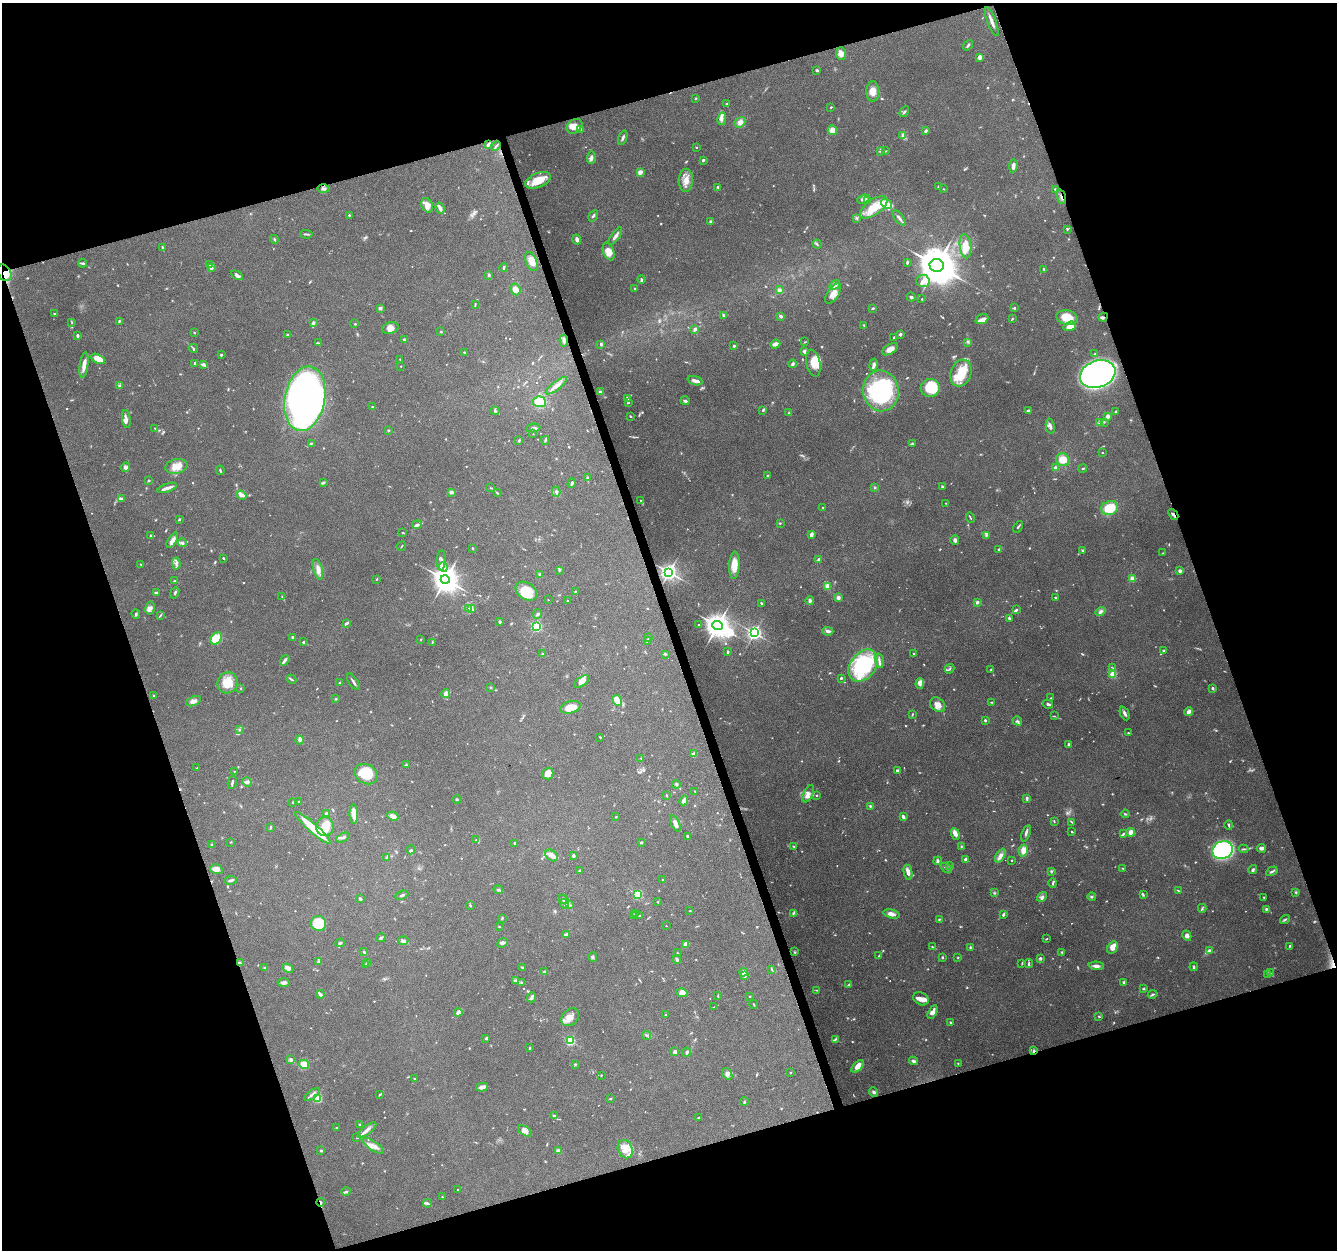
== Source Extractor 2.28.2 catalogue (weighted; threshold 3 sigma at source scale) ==
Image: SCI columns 1-5340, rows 59-5047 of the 5340 x 5160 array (HDU 1 of 3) = the unmasked area's bounding box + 8 px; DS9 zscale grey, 4 x 4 block average (1 PNG px = mean of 4 x 4 image px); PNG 1339 x 1252 px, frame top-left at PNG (2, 3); each listed source drawn as its Kron ellipse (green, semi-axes under 4 px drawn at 4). Shown black and unused: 37% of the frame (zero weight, under 4 of 8 exposures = <1% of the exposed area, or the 3 px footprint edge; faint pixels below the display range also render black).
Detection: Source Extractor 2.28.2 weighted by HDU 2 'WHT'. Background 0.0853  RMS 0.0039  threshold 0.0161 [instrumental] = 3 sigma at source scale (4.09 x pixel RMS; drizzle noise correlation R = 1.36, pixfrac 0.8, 0.0396/0.0396 arcsec/px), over >= 5 px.
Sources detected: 963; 39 too faint to see at this stretch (4 x 4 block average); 2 inside a brighter object's white glare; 14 cosmic-ray / hot-pixel residue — neither listed nor drawn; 17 coinciding with a brighter row at this scale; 83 inside a brighter listed object's ellipse — not listed separately; of the other 808, all 500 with FLUX_AUTO >= 1.47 (the completeness limit of this list) listed and drawn (308 fainter detections not listed), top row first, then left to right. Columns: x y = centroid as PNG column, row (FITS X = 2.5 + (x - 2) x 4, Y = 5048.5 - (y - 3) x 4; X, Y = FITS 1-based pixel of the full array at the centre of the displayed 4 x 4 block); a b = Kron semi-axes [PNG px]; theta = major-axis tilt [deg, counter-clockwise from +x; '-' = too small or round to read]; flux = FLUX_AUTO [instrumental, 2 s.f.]
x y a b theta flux
992 21 15 3 -69 12
968 45 6 2 52 3.6
841 54 6 5 - 15
979 57 3 3 - 12
817 70 3 3 - 3.1
873 91 10 6 -90 20
696 98 2 2 - 2
727 104 3 2 - 4.1
831 107 3 2 - 1.7
904 112 6 2 57 3.2
722 119 6 4 79 8
740 122 5 5 - 12
574 126 8 6 40 27
581 129 3 3 - 3.6
832 130 5 4 - 14
926 131 3 2 - 4.3
902 135 4 3 - 4.5
623 138 7 2 70 5.5
488 145 4 3 - 5.7
496 146 5 2 - 2.9
696 147 2 2 - 2
881 151 3 2 - 1.7
885 151 3 2 - 1.6
591 158 6 3 86 8.1
703 160 3 2 - 3.4
1013 166 6 3 80 12
640 172 4 3 - 11
538 180 13 7 22 46
686 180 11 7 89 22
938 186 3 2 - 3.7
718 187 3 3 - 3.3
323 189 6 3 0 5.6
944 189 2 2 - 1.5
1055 189 3 2 - 2.4
1061 197 7 2 -70 4.6
864 199 6 3 21 11
867 200 3 2 - 2.9
887 204 6 4 -37 11
427 205 7 5 -65 20
874 207 16 7 35 45
440 208 6 4 -69 6.9
349 215 2 2 - 2.7
593 216 6 2 58 4.3
899 218 9 2 -51 6.9
857 219 2 2 - 1.6
711 221 2 2 - 10
1067 229 4 2 - 2.2
306 234 6 2 -4 3.5
615 236 10 3 54 8
274 239 4 2 - 2.6
577 239 5 3 - 8.1
817 244 5 2 - 3.4
965 246 12 6 -83 32
162 247 2 2 - 2.3
609 252 9 5 -70 24
531 262 10 5 -67 26
907 262 4 2 - 3.4
83 263 4 2 - 4.8
210 265 3 2 - 5.4
937 265 7 6 - 7800
504 267 4 2 - 3.1
211 268 4 3 - 5
1044 269 4 2 - 2.7
4 273 9 6 -59 17
237 275 6 3 -28 7.4
489 275 3 2 - 4.5
641 280 4 2 - 3.2
923 281 7 6 - 14
835 285 6 3 32 13
515 289 6 5 - 16
635 289 3 2 - 1.5
780 290 4 3 - 5.4
833 294 11 5 56 19
911 297 4 2 - 4.9
922 299 2 2 - 2.1
475 304 4 2 - 1.9
381 308 4 3 - 3.4
873 308 3 2 - 2.8
1014 308 2 2 - 3.4
54 314 3 2 - 2
723 315 3 2 - 2.9
780 316 3 2 - 6.5
1067 317 11 7 -12 52
1103 317 5 3 - 5.3
982 319 7 4 23 8.4
1012 319 2 2 - 1.6
119 321 3 2 - 2.7
72 322 3 2 - 1.8
313 323 3 2 - 7.2
355 324 2 2 - 2.7
864 325 2 2 - 2.7
1070 326 6 4 19 14
390 328 8 5 16 14
695 329 4 2 - 7.8
194 332 3 2 - 1.5
441 332 2 2 - 1.9
900 334 3 2 - 4.7
77 335 3 2 - 4.7
287 335 2 2 - 2.8
894 337 3 2 - 3.6
404 339 3 2 - 3.2
564 341 6 3 -83 9.8
805 342 3 2 - 1.7
968 342 3 2 - 2.2
319 343 3 2 - 2.1
601 344 4 3 - 3.1
775 344 5 3 - 11
734 346 2 2 - 4.7
193 348 5 2 - 2.7
890 349 9 4 32 16
804 351 3 2 - 6.9
464 353 2 2 - 4.2
1095 354 3 2 - 2.5
221 355 2 2 - 5.4
98 359 8 4 -26 28
400 359 3 2 - 1.7
195 363 2 2 - 4.1
813 363 13 7 -77 25
203 364 3 2 - 6.9
792 364 4 2 - 5.9
84 365 13 3 82 19
874 365 6 2 80 12
401 366 2 2 - 1.6
961 373 14 10 71 53
1098 374 18 13 20 670
695 381 7 4 -20 8.5
119 386 4 3 - 3.3
556 386 13 4 37 16
930 388 9 9 - 100
881 391 20 18 -81 260
600 392 4 3 - 5.7
628 398 3 2 - 5
305 399 33 20 79 1300
685 401 5 2 - 4.2
539 402 6 5 - 53
628 403 3 2 - 2.1
372 407 4 2 - 1.9
763 410 2 2 - 2.7
1029 410 3 2 - 5.9
495 411 4 3 - 4
1116 412 3 2 - 3.8
789 413 3 2 - 2.6
630 416 3 2 - 1.7
1107 417 4 3 - 11
126 419 9 3 -81 5.8
1100 422 3 2 - 2.6
1104 422 2 2 - 1.6
1050 426 8 3 -78 6.7
155 428 3 2 - 1.7
533 428 7 3 7 6
388 430 2 2 - 3.1
533 433 3 2 - 1.8
519 440 3 2 - 1.8
545 440 4 2 - 2.7
311 443 3 2 - 2.3
912 444 3 2 - 2.2
1102 453 2 2 - 1.8
1063 460 7 6 - 30
176 466 11 7 11 24
126 467 5 4 - 7.3
1056 468 2 2 - 22
1083 468 4 2 - 2.1
220 470 4 2 - 2.7
767 476 2 2 - 3.4
587 478 3 2 - 2
148 480 3 2 - 1.9
323 482 4 3 - 3.5
572 483 4 3 - 4.1
942 486 3 3 - 2.6
167 488 10 2 19 13
490 488 2 2 - 1.6
875 488 3 2 - 2.3
451 492 3 2 - 8.8
556 492 5 3 - 5
497 493 3 2 - 2
241 495 5 4 - 11
121 499 4 2 - 8.8
641 500 3 2 - 1.8
946 503 2 2 - 1.6
823 508 2 2 - 2
1110 508 8 7 - 75
1173 514 6 2 -48 6.4
970 518 5 2 - 2.1
179 519 3 2 - 2.1
780 523 3 2 - 1.6
417 525 5 3 - 6.8
1018 527 6 2 56 2.8
402 532 3 2 - 1.7
811 534 4 3 - 6.9
986 535 2 2 - 2.4
150 536 4 2 - 2.1
172 540 9 4 58 14
955 540 5 3 - 6
182 543 4 4 - 4.5
402 546 5 2 - 1.6
473 548 3 2 - 2.3
999 549 3 2 - 2.3
1083 551 2 2 - 5.7
1163 553 3 2 - 2.4
223 558 3 2 - 2.3
818 559 2 2 - 7.1
441 561 10 3 87 9.5
176 563 6 3 -85 6.7
141 564 3 2 - 1.8
734 565 13 5 87 30
443 567 5 4 - 9.5
318 569 10 4 -76 14
559 570 3 3 - 2.5
1180 571 3 3 - 7.4
669 572 3 3 - 960
539 574 3 2 - 2.3
1133 578 2 2 - 49
377 579 2 2 - 1.8
445 579 4 4 - 2400
175 581 3 2 - 2.6
828 586 2 2 - 26
526 591 11 8 -35 61
576 591 3 2 - 1.9
156 593 4 2 - 5
175 593 6 2 67 3.9
282 596 3 2 - 1.8
838 598 2 2 - 25
1056 598 4 2 - 2
548 600 2 2 - 1.6
567 600 3 2 - 1.6
810 601 4 3 - 6
977 602 2 2 - 13
762 603 2 2 - 3.5
150 608 6 5 - 8
471 608 4 2 - 3.7
469 609 3 2 - 3.1
1016 610 3 2 - 3.8
1101 611 5 4 - 6.8
136 614 5 2 - 3
538 614 5 3 - 4
161 615 3 2 - 1.9
1009 618 3 2 - 4.2
500 622 3 2 - 3.9
346 623 4 2 - 5.1
699 625 2 2 - 3.7
536 626 2 2 - 260
717 626 5 4 - 2300
828 631 5 3 - 6.6
754 633 3 3 - 650
293 637 2 2 - 4
648 637 3 2 - 1.6
216 639 7 5 53 48
421 639 2 2 - 1.5
647 641 3 2 - 2.1
303 642 2 2 - 4.6
432 642 3 2 - 1.6
1163 650 3 2 - 1.9
728 652 4 2 - 2.8
542 654 2 2 - 3.9
665 654 3 2 - 2.3
914 654 2 2 - 9.9
285 660 6 2 53 6.7
879 661 7 3 -77 5.5
863 666 18 12 53 220
1113 668 3 2 - 1.7
950 669 5 2 - 3.2
991 670 3 2 - 1.6
1113 674 2 2 - 68
841 678 2 2 - 4.6
292 679 5 2 - 2.6
340 682 3 2 - 1.9
353 682 9 2 -56 6.2
581 682 9 4 37 15
228 683 11 10 - 42
920 683 5 4 - 9.7
490 687 2 2 - 1.8
241 688 2 2 - 1.5
1212 688 3 2 - 4.1
446 694 4 4 - 11
153 696 2 2 - 2.6
1051 698 3 2 - 1.5
336 699 3 2 - 1.9
617 700 6 3 -56 30
193 701 8 4 23 10
992 702 2 2 - 1.8
1048 704 5 2 - 4.9
938 705 8 6 -42 17
570 707 10 6 16 41
1189 712 4 2 - 12
1125 713 7 2 -66 7
912 714 3 2 - 1.9
1054 716 4 2 - 1.6
985 720 2 2 - 10
1017 721 5 2 - 3.4
239 729 3 2 - 1.6
1128 733 3 2 - 1.6
600 737 4 2 - 1.6
299 740 4 4 - 5.8
1069 745 3 2 - 6.9
694 754 3 2 - 15
641 758 2 2 - 2.6
406 765 3 2 - 2.5
197 768 3 2 - 1.5
897 770 4 2 - 2.9
234 771 2 2 - 1.5
548 773 6 5 - 27
366 774 12 9 -30 87
232 782 7 2 76 4.4
247 782 5 4 - 7.1
676 784 4 3 - 4.7
695 791 2 2 - 1.6
808 794 9 4 65 12
666 795 3 2 - 1.7
817 795 2 2 - 2.1
1027 798 3 2 - 5.7
457 800 4 2 - 1.9
684 800 5 3 - 11
299 801 2 2 - 2.5
293 802 2 2 - 1.6
870 806 4 2 - 2.4
326 813 4 2 - 2
354 814 10 4 -88 24
1125 814 4 2 - 3.3
393 816 6 3 -25 16
616 817 2 2 - 1.5
903 817 4 2 - 10
1054 821 3 2 - 1.9
1072 822 4 2 - 1.6
675 824 9 3 -66 14
1229 825 4 2 - 3.3
270 827 4 2 - 3.7
325 827 9 8 - 48
313 828 23 4 -41 72
1072 832 2 2 - 1.9
1131 832 4 3 - 16
1026 833 8 2 71 5.6
955 834 6 4 -67 10
1123 834 4 2 - 2.5
687 837 3 2 - 4.8
343 838 7 2 26 5
476 840 3 2 - 2.4
230 842 3 2 - 1.5
641 842 2 2 - 12
515 843 3 2 - 2
212 845 3 3 - 2.4
794 846 3 2 - 2.5
961 846 3 2 - 2.2
1261 848 4 3 - 8.6
1244 849 5 2 - 3
411 850 4 3 - 3.8
1023 850 6 4 78 21
1223 850 10 8 22 300
573 855 3 2 - 6.7
552 856 7 5 -39 14
1000 856 8 4 60 11
386 858 2 2 - 2.2
966 859 2 2 - 26
1012 860 2 2 - 2.8
938 861 4 3 - 4.1
949 866 4 2 - 3.2
946 868 6 2 -36 3.9
1123 868 2 2 - 1.6
216 869 6 4 -17 15
580 870 2 2 - 1.5
1253 870 4 3 - 4.9
1052 871 3 2 - 2.3
1272 871 6 2 28 4.6
908 872 7 4 -79 13
231 880 6 3 9 4.6
662 880 2 2 - 2.9
1053 883 5 2 - 3
498 890 4 2 - 3.6
1179 891 4 2 - 2.5
1296 892 4 2 - 1.6
994 893 3 2 - 2.6
638 894 2 2 - 160
402 895 7 2 23 4.2
1143 895 3 3 - 2.5
1092 896 4 2 - 2.5
1042 897 5 3 - 5.5
1264 897 2 2 - 2.2
360 899 4 2 - 3.7
564 899 5 3 - 4.6
657 902 3 2 - 1.9
564 904 5 3 - 7
470 905 2 2 - 3.1
570 905 4 2 - 3.7
1202 908 4 2 - 2.4
1266 909 3 2 - 3.3
690 911 2 2 - 2.2
636 914 3 2 - 2.6
793 914 4 3 - 3.3
891 914 8 4 -14 14
633 915 2 2 - 2.7
1003 915 3 2 - 5.4
639 916 3 2 - 1.8
502 918 4 2 - 3.4
939 919 3 2 - 2.6
1285 919 5 2 - 3.1
319 924 8 7 - 52
666 926 2 2 - 1.6
499 927 2 2 - 1.9
567 934 2 2 - 7.8
1187 936 5 4 - 7.1
381 938 4 3 - 3.7
1047 939 3 2 - 1.5
403 941 5 4 - 6.9
340 943 4 2 - 3.1
503 943 5 3 - 7.1
686 944 2 2 - 38
1289 946 2 2 - 1.6
932 947 3 2 - 2
970 947 4 2 - 2.1
1113 947 7 5 59 21
1209 950 4 3 - 3.5
364 952 4 2 - 3.5
794 952 3 2 - 2
1062 952 2 2 - 2.5
677 953 2 2 - 2.2
879 956 3 2 - 3.6
593 957 5 3 - 4
942 957 2 2 - 3.5
958 957 3 2 - 1.5
1040 958 3 2 - 3.9
677 960 4 2 - 4.9
240 962 2 2 - 2.4
318 962 3 2 - 4.4
367 963 3 2 - 3.1
1022 963 4 2 - 1.5
1029 963 4 2 - 3.5
365 964 3 2 - 2.5
1096 966 8 3 -3 10
522 967 2 2 - 3.9
1194 967 4 2 - 4
264 968 2 2 - 2.9
288 968 6 4 -25 11
772 969 3 2 - 2.1
545 972 4 3 - 4.3
743 972 4 4 - 11
1270 973 2 2 - 1.8
1268 974 2 2 - 1.5
744 976 2 2 - 6.6
515 980 3 2 - 5.5
284 982 6 3 1 7
522 982 4 2 - 2.6
1124 982 2 2 - 6.4
849 985 3 2 - 3.2
1144 989 4 2 - 2.1
816 990 3 2 - 1.5
682 993 5 4 - 17
320 994 4 2 - 8.3
1153 994 5 2 - 3.4
718 996 3 2 - 1.5
750 996 2 2 - 2.5
531 997 5 3 - 6.2
921 999 8 6 -27 14
754 1005 4 2 - 1.6
714 1007 3 2 - 1.9
458 1012 4 3 - 13
933 1012 7 4 62 13
665 1015 2 2 - 1.8
1099 1016 3 2 - 2.1
570 1017 10 7 48 20
951 1023 3 2 - 3.2
647 1035 4 2 - 3.4
486 1038 2 2 - 4.9
835 1039 3 2 - 2.9
570 1041 2 2 - 180
529 1048 3 2 - 2
1034 1051 3 2 - 3.1
675 1052 2 2 - 21
687 1052 4 3 - 4.5
291 1060 3 2 - 6.9
913 1061 4 2 - 5.6
958 1063 2 2 - 2.1
304 1064 5 4 - 23
575 1064 3 2 - 2.5
857 1066 7 4 45 20
791 1073 2 2 - 2.1
727 1074 6 4 -56 8.4
601 1075 2 2 - 1.9
414 1079 2 2 - 3.5
482 1087 6 2 13 21
874 1092 5 4 - 5.8
312 1094 9 2 38 6.1
380 1094 4 2 - 3.2
317 1098 2 2 - 130
610 1099 3 2 - 2.8
744 1102 4 2 - 2.5
554 1116 4 2 - 2.8
699 1118 3 2 - 2.2
360 1125 2 2 - 3.5
337 1128 2 2 - 1.8
367 1130 11 3 38 10
525 1131 7 4 -33 11
357 1138 3 2 - 1.5
373 1146 12 4 -34 15
625 1149 9 7 -68 29
321 1151 2 2 - 6.1
558 1151 4 3 - 8.9
458 1189 2 2 - 1.9
346 1191 4 2 - 3.5
442 1197 3 2 - 1.8
321 1202 4 2 - 3
427 1203 4 2 - 3.8
Overlapping masked pixels (flux is a lower limit): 5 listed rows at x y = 1061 197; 4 273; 1173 514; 1034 1051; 321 1202
Diffuse or blended objects may show on this block-average render without a row.